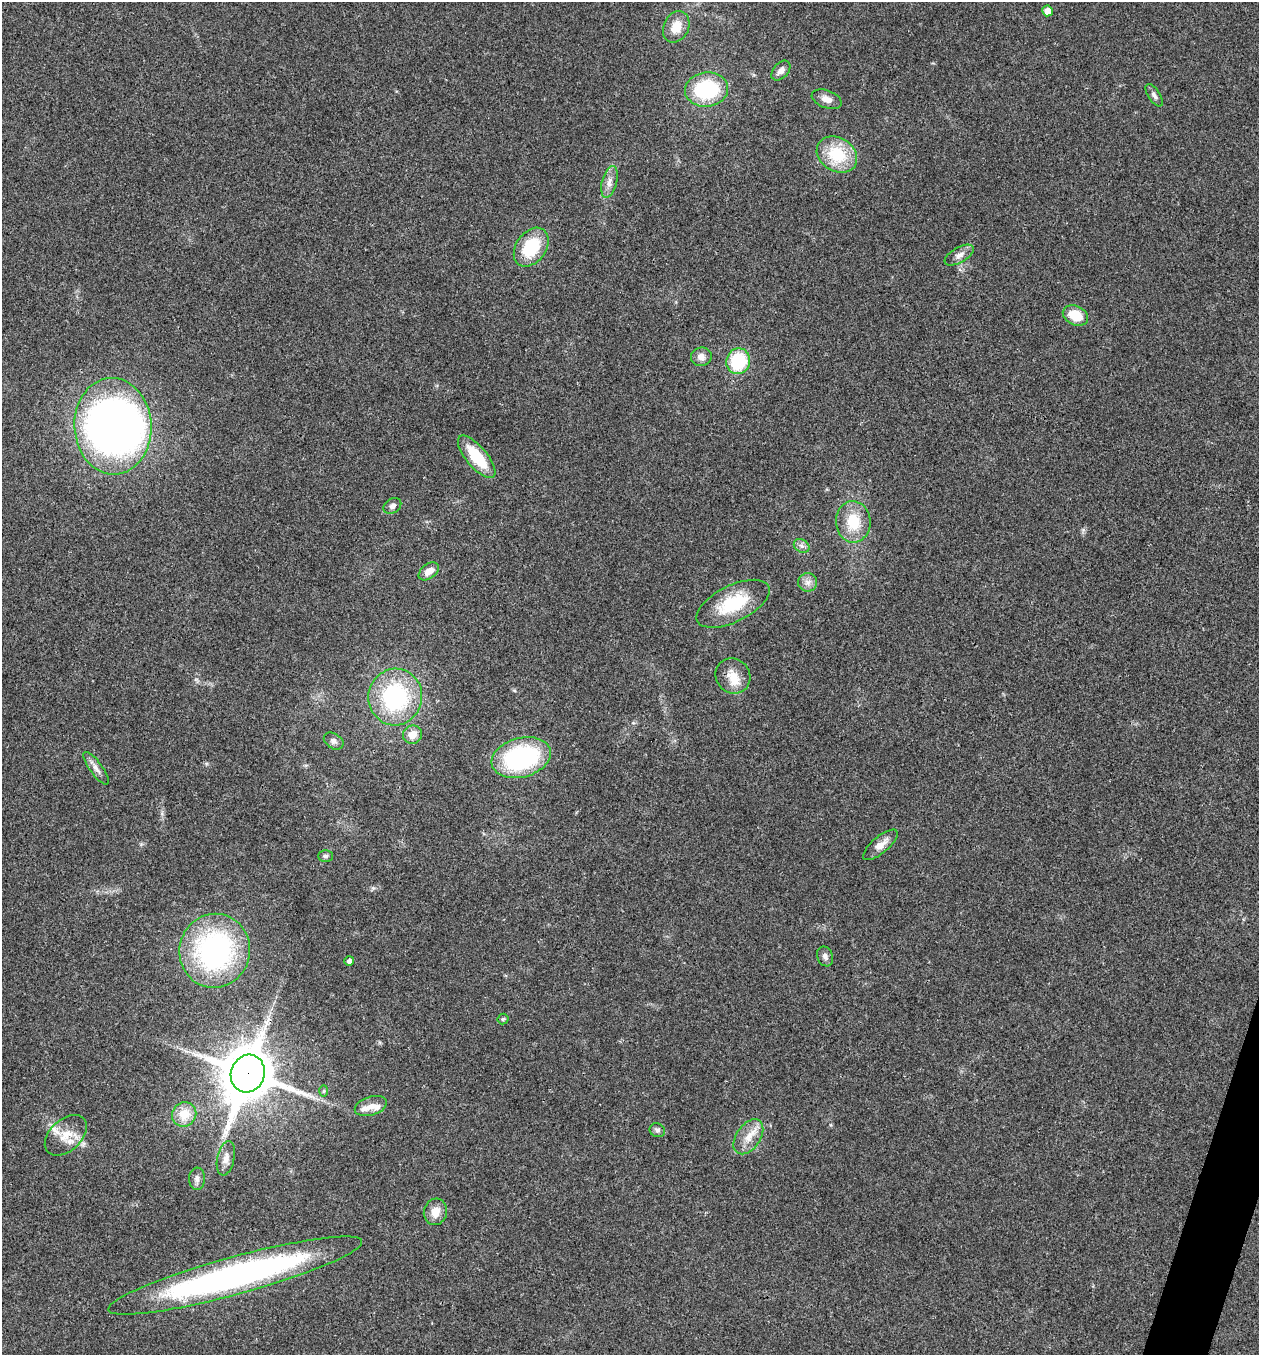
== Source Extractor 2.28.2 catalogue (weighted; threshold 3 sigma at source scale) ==
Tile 6 of 4 x 4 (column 2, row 2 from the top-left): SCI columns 1524-2780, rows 2707-4059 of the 5431 x 5417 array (HDU 1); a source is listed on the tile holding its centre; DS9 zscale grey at full resolution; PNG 1261 x 1357 px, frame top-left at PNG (2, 2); each listed source drawn as its Kron ellipse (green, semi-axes under 4 px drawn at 4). Shown black and unused: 1% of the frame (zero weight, under 3 of 4 exposures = <1% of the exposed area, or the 3 px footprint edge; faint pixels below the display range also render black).
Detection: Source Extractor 2.28.2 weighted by HDU 2 'WHT'; one run over the whole footprint, this tile lists its part. Background 0.0216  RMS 0.004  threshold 0.0179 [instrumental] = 3 sigma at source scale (4.5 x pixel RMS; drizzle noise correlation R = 1.50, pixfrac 1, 0.05/0.05 arcsec/px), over >= 5 px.
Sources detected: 48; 1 inside a brighter object's white glare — neither listed nor drawn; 3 inside a brighter listed object's ellipse — not listed separately; the other 44 listed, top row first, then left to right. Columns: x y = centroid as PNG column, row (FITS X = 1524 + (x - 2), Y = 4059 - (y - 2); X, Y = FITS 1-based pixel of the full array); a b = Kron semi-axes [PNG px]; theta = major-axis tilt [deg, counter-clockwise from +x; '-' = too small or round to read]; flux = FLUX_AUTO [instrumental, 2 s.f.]
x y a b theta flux
1047 11 5 5 - 3.6
676 27 16 12 64 6.4
781 71 11 7 48 2.1
706 89 21 17 5 31
1154 95 13 6 -57 1.5
827 99 16 8 -20 2.9
837 155 21 16 -31 17
609 182 16 7 76 2.8
531 247 21 15 54 18
959 255 16 7 30 2.7
1075 315 13 9 -24 8.9
701 357 10 9 - 2.6
738 361 13 12 - 22
113 426 48 38 -87 240
477 457 26 10 -50 16
392 506 9 7 35 1.7
853 522 21 17 -88 12
802 546 8 6 -34 1.4
429 571 11 7 37 3.5
808 582 9 9 - 2.2
733 604 40 18 26 20
733 676 18 17 - 6.7
395 697 28 27 - 45
412 735 10 9 - 4.2
334 741 11 7 -34 1.5
521 758 30 19 15 56
96 768 19 6 -53 2.3
880 845 21 8 40 3.9
326 856 7 5 -1 0.9
215 951 37 35 77 79
825 956 10 7 -67 1.6
349 961 5 5 - 1.6
503 1019 5 5 - 0.57
248 1074 19 16 70 1900
324 1091 6 4 88 0.55
371 1106 16 9 17 3.2
184 1114 12 11 - 7.8
657 1130 8 6 -22 1.2
66 1135 25 15 43 7.8
748 1137 19 12 55 6
226 1158 17 8 79 3.2
197 1179 11 8 -88 1.8
435 1212 13 11 74 4.7
235 1276 131 19 15 160
Overlapping masked pixels (flux is a lower limit): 1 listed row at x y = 248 1074